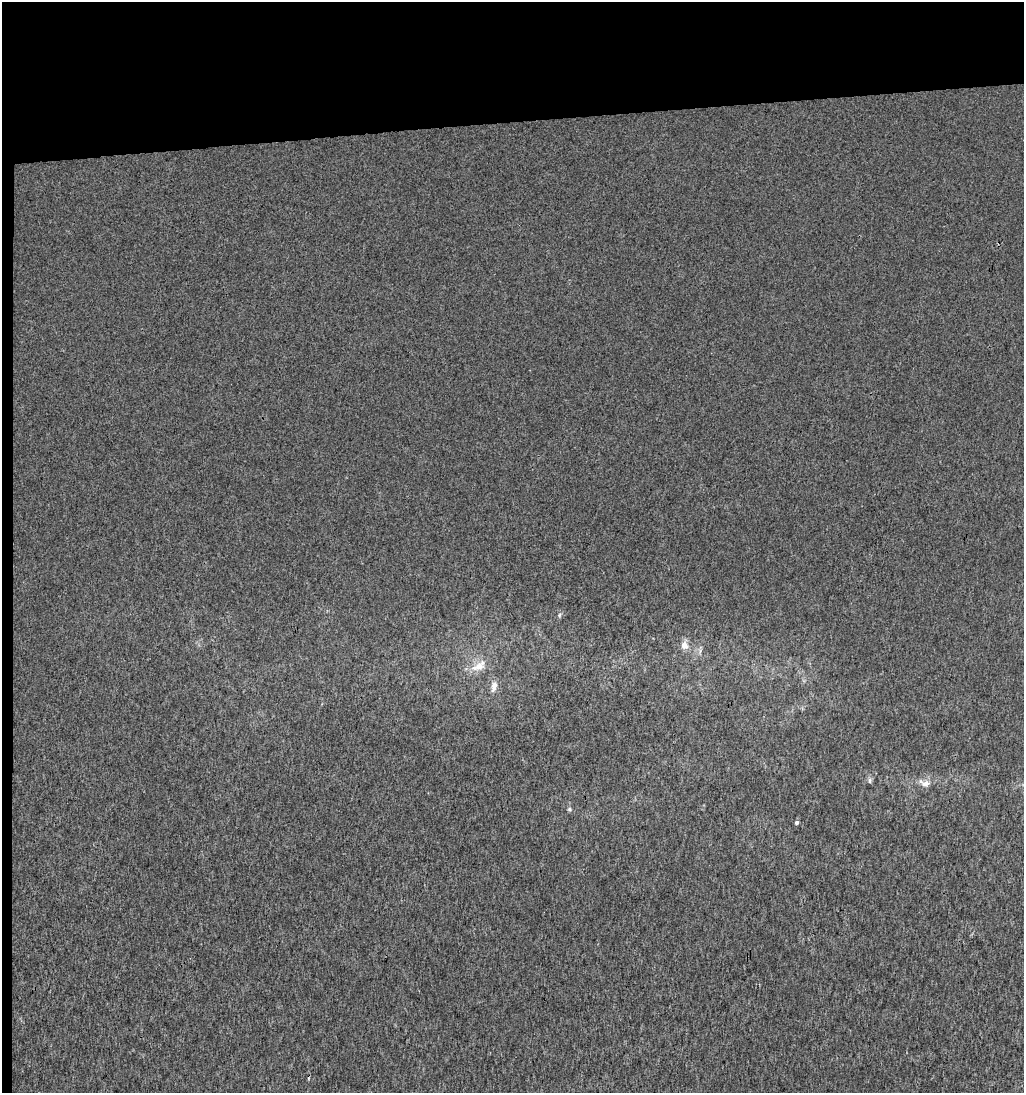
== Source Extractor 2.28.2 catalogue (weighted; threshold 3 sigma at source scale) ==
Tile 1 of 2 x 2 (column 1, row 1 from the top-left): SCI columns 14-1035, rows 1092-2182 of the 2062 x 2182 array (HDU 1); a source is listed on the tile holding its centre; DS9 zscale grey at full resolution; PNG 1026 x 1095 px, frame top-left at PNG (2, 2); no overlay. Shown black and unused: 12% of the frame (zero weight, under 3 of 4 exposures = <1% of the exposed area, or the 3 px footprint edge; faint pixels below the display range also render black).
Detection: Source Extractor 2.28.2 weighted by HDU 2 'WHT'; one run over the whole footprint, this tile lists its part. Background 0.00148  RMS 0.0052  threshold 0.0232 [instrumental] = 3 sigma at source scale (4.5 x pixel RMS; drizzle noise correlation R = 1.50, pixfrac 1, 0.0396/0.0396 arcsec/px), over >= 5 px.
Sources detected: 8; all 8 listed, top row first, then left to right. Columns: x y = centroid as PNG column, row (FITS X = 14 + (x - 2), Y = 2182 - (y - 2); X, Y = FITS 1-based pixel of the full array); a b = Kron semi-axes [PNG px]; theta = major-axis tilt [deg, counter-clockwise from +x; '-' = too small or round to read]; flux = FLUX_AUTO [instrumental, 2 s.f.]
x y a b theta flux
559 615 6 4 88 0.7
684 645 10 8 -77 3.4
478 667 21 10 24 6.7
494 686 14 7 78 3.3
870 780 8 4 -82 0.99
925 783 15 8 -12 3.4
569 809 5 5 - 0.75
797 822 4 4 - 1.2